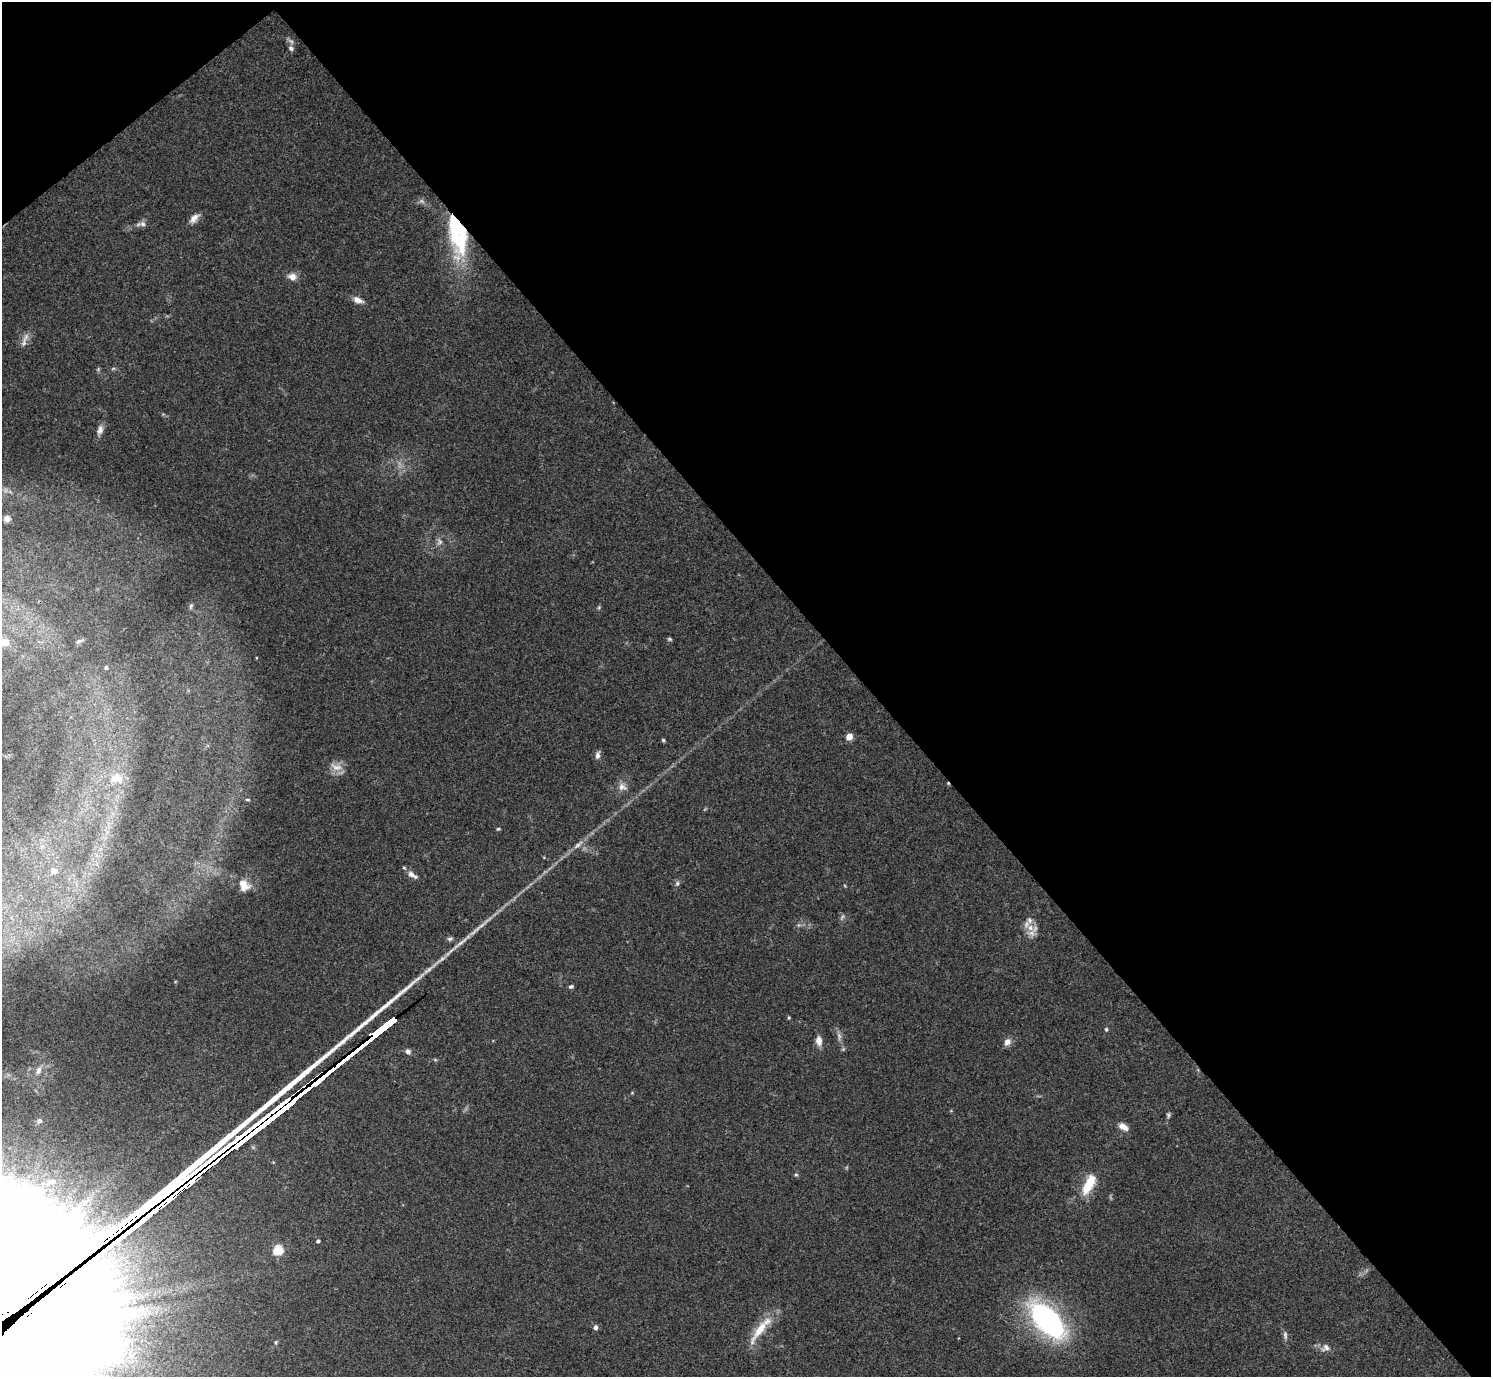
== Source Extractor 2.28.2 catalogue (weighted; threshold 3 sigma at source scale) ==
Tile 3 of 4 x 4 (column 3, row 1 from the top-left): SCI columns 2984-4472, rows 4427-5801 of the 5963 x 5961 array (HDU 1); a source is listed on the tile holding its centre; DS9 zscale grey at full resolution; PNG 1493 x 1379 px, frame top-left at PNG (2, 2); no overlay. Shown black and unused: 43% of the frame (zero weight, under 3 of 4 exposures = <1% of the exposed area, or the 3 px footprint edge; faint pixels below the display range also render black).
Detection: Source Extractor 2.28.2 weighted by HDU 2 'WHT'; one run over the whole footprint, this tile lists its part. Background 0.154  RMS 0.0074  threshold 0.0331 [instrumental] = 3 sigma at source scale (4.5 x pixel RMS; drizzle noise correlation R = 1.50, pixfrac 1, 0.05/0.05 arcsec/px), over >= 5 px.
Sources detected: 58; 2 too faint to see at this stretch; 1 inside a brighter object's white glare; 2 long thin detections or spike segments (spike, bleed or trail) — not listed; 1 inside a brighter listed object's ellipse — not listed separately; the other 52 listed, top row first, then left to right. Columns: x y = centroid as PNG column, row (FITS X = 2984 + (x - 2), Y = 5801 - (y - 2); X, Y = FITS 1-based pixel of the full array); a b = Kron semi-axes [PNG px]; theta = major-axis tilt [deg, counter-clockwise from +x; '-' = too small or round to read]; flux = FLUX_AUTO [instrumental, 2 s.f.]
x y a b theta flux
291 48 7 6 - 1.9
194 218 15 7 45 4.8
143 224 10 7 -20 2.8
455 230 51 15 -86 58
292 277 10 8 -11 5.4
358 300 13 6 -22 4.7
25 340 22 6 70 4.4
100 430 13 7 72 4.2
7 519 7 7 - 3.9
440 542 9 7 65 2.7
191 606 9 5 76 1.4
599 607 5 4 - 0.94
669 639 6 4 -15 1.1
79 641 9 4 35 1.7
4 643 12 9 4 6.8
106 667 4 4 - 1.6
849 737 5 4 - 14
663 740 4 4 - 1.2
598 755 10 6 83 3.1
336 767 19 9 -17 7.2
116 778 18 12 2 12
622 787 13 10 -26 4.9
248 800 6 4 -6 1
498 829 5 4 - 0.91
578 845 18 5 44 4.6
54 871 6 6 - 8.4
411 874 11 7 -38 4.3
677 883 7 5 69 1.6
244 885 14 11 -53 9.7
1030 928 12 9 -51 8.2
450 939 7 5 9 1.8
428 970 18 5 37 5.3
571 986 5 4 - 1.7
789 1017 5 4 - 0.96
1106 1029 6 4 -76 1.2
839 1036 12 6 -81 3.2
819 1041 12 7 -82 5.5
1007 1042 10 8 48 4.2
408 1051 8 6 -47 2.5
39 1070 11 6 71 4
1168 1115 7 5 85 1.4
39 1121 7 6 - 2.7
1124 1127 13 7 -30 5.3
796 1175 5 4 - 1
1089 1184 26 10 62 19
318 1241 4 3 - 1.8
278 1250 5 5 - 46
1047 1320 38 19 -48 180
595 1327 6 5 - 2.2
760 1329 41 9 56 18
1285 1335 13 5 -84 2.5
1325 1348 13 9 32 4.3
Overlapping masked pixels (flux is a lower limit): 1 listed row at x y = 455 230
Isophote crosses this tile's border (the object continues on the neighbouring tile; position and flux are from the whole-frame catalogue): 1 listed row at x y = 4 643